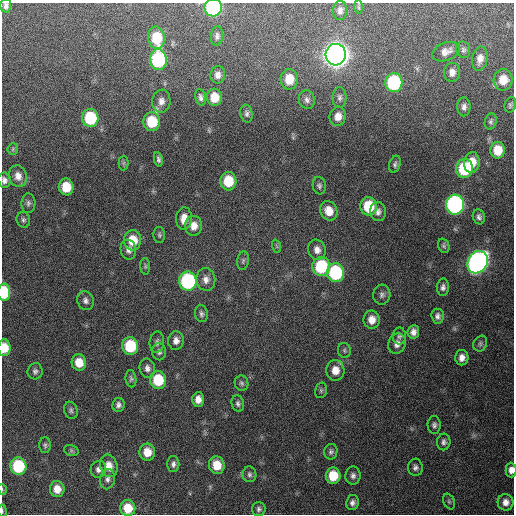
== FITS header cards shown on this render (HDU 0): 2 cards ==
NAXIS1  =                  512 / Axis length
NAXIS2  =                  512 / Axis length

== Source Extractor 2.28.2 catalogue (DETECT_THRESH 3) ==
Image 512 x 512 px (HDU 0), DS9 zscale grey, 1 PNG px = 1 image px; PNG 516 x 516 px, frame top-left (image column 1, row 512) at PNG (2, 3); each listed source drawn as its Kron ellipse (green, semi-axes under 4 px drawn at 4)
Background 447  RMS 13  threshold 37.5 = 3 sigma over >= 5 px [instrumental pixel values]
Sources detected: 117; all 117 listed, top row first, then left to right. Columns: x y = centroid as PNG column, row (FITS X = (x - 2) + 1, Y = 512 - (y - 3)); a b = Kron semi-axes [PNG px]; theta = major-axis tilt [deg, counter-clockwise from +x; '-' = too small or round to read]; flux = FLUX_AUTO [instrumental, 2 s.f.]
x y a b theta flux
6 6 7 5 89 2.6e+03
359 7 7 4 -89 1.2e+03
213 8 9 8 - 1.4e+05
340 10 10 7 87 3.7e+03
217 36 10 6 85 2.7e+03
156 38 11 8 -82 3.0e+04
463 50 8 6 -77 2.2e+03
446 52 14 9 21 6.7e+03
336 55 11 10 - 1.2e+06
158 59 10 8 -90 9.8e+04
480 59 12 7 80 6.1e+03
452 72 9 8 - 5.2e+03
218 75 9 7 80 4.6e+03
289 79 10 8 90 1.7e+04
503 80 11 9 80 1.5e+04
394 83 9 8 - 9.2e+04
201 97 8 5 -78 2.8e+03
214 97 8 7 - 1.5e+04
339 97 10 7 89 2.8e+03
307 100 9 8 - 3.3e+03
161 101 11 9 84 5.5e+03
510 105 8 5 74 1.8e+03
464 107 9 6 89 3.7e+03
247 114 9 6 -79 2.5e+03
338 116 10 8 75 7.2e+03
90 118 9 8 - 5.0e+04
491 121 8 6 73 2.0e+03
152 122 9 8 - 3.0e+04
13 149 6 5 - 1.2e+03
498 150 8 7 - 1.7e+04
158 159 7 4 -79 2.3e+03
472 162 10 8 85 1.3e+04
124 163 7 5 89 1.7e+03
395 164 9 5 74 2.3e+03
464 168 9 8 - 5.5e+04
18 176 11 9 -75 7.0e+03
4 180 8 6 -81 3.3e+03
228 181 9 8 - 2.6e+04
319 186 9 6 -79 2.4e+03
66 187 8 7 - 2.0e+04
28 203 10 7 87 2.7e+03
455 205 10 9 - 2.4e+05
369 206 9 8 - 3.1e+04
329 211 10 8 -66 1.1e+04
378 212 9 8 - 4.1e+03
479 217 7 6 - 2.7e+03
184 218 11 8 86 9.4e+03
23 220 8 6 -75 2.3e+03
194 226 10 8 -90 8.1e+03
159 235 8 6 -89 1.7e+03
133 240 10 8 89 1.8e+04
276 246 7 4 -71 1.3e+03
444 246 7 5 -71 1.8e+03
128 250 10 7 -79 4.2e+03
317 250 10 8 -70 5.7e+03
243 261 9 5 82 2.0e+03
478 262 12 9 61 4.2e+05
145 266 8 5 -88 1.6e+03
321 266 9 9 - 5.6e+04
335 273 9 8 - 8.2e+04
206 279 11 9 -81 5.8e+03
188 281 9 8 - 1.3e+05
443 287 8 6 87 3.0e+03
4 292 9 6 90 4.1e+04
382 295 10 8 85 3.2e+03
85 301 10 8 -66 3.5e+03
201 314 8 6 -76 2.4e+03
438 316 7 6 - 3.2e+03
372 320 9 8 - 8.3e+03
413 332 7 6 - 4.2e+03
399 336 8 7 - 2.5e+03
176 341 9 8 - 5.2e+03
157 342 10 7 83 3.3e+03
397 344 10 8 69 5.1e+03
480 344 8 6 60 2.1e+03
130 346 9 8 - 4.7e+04
4 348 8 6 -89 1.6e+04
344 350 7 6 - 1.8e+03
159 352 8 7 - 2.8e+03
462 358 7 6 - 5.2e+03
79 362 8 7 - 1.4e+04
147 368 10 7 -78 4.0e+03
335 370 10 9 - 9.7e+03
35 371 8 7 - 2.6e+03
131 379 8 5 -84 1.9e+03
158 380 9 8 - 3.3e+04
241 383 7 6 - 2.1e+03
321 390 8 5 76 1.7e+03
198 399 7 6 - 6.3e+03
238 404 8 6 -74 2.5e+03
118 405 7 6 - 3.1e+03
71 410 9 6 -69 2.3e+03
434 425 9 6 -87 2.8e+03
444 442 8 6 80 3.0e+03
45 445 8 5 -89 1.9e+03
71 450 7 5 -18 1.6e+03
147 452 8 8 - 1.2e+04
331 452 8 6 78 2.5e+03
173 464 8 6 89 2.8e+03
217 465 9 8 - 1.7e+04
18 466 8 8 - 5.9e+04
109 466 11 8 -73 8.8e+03
415 467 9 7 -89 3.1e+03
98 469 8 7 - 3.8e+03
511 470 7 5 -89 5.2e+03
249 474 8 7 - 2.4e+03
333 476 8 7 - 2.3e+04
353 476 9 7 89 3.4e+03
107 479 10 7 78 3.8e+03
2 489 5 3 - 7.6e+02
57 489 8 7 - 9.6e+03
449 501 8 5 -64 1.7e+03
506 502 8 8 - 5.9e+03
352 503 7 6 - 3.3e+03
128 508 8 7 - 1.9e+04
259 509 7 6 - 2.4e+03
2 511 6 3 -82 9.0e+02
At the frame edge (FLAGS 8, measured only in part): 8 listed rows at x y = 6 6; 213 8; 4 180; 4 292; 4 348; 511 470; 2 489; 2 511